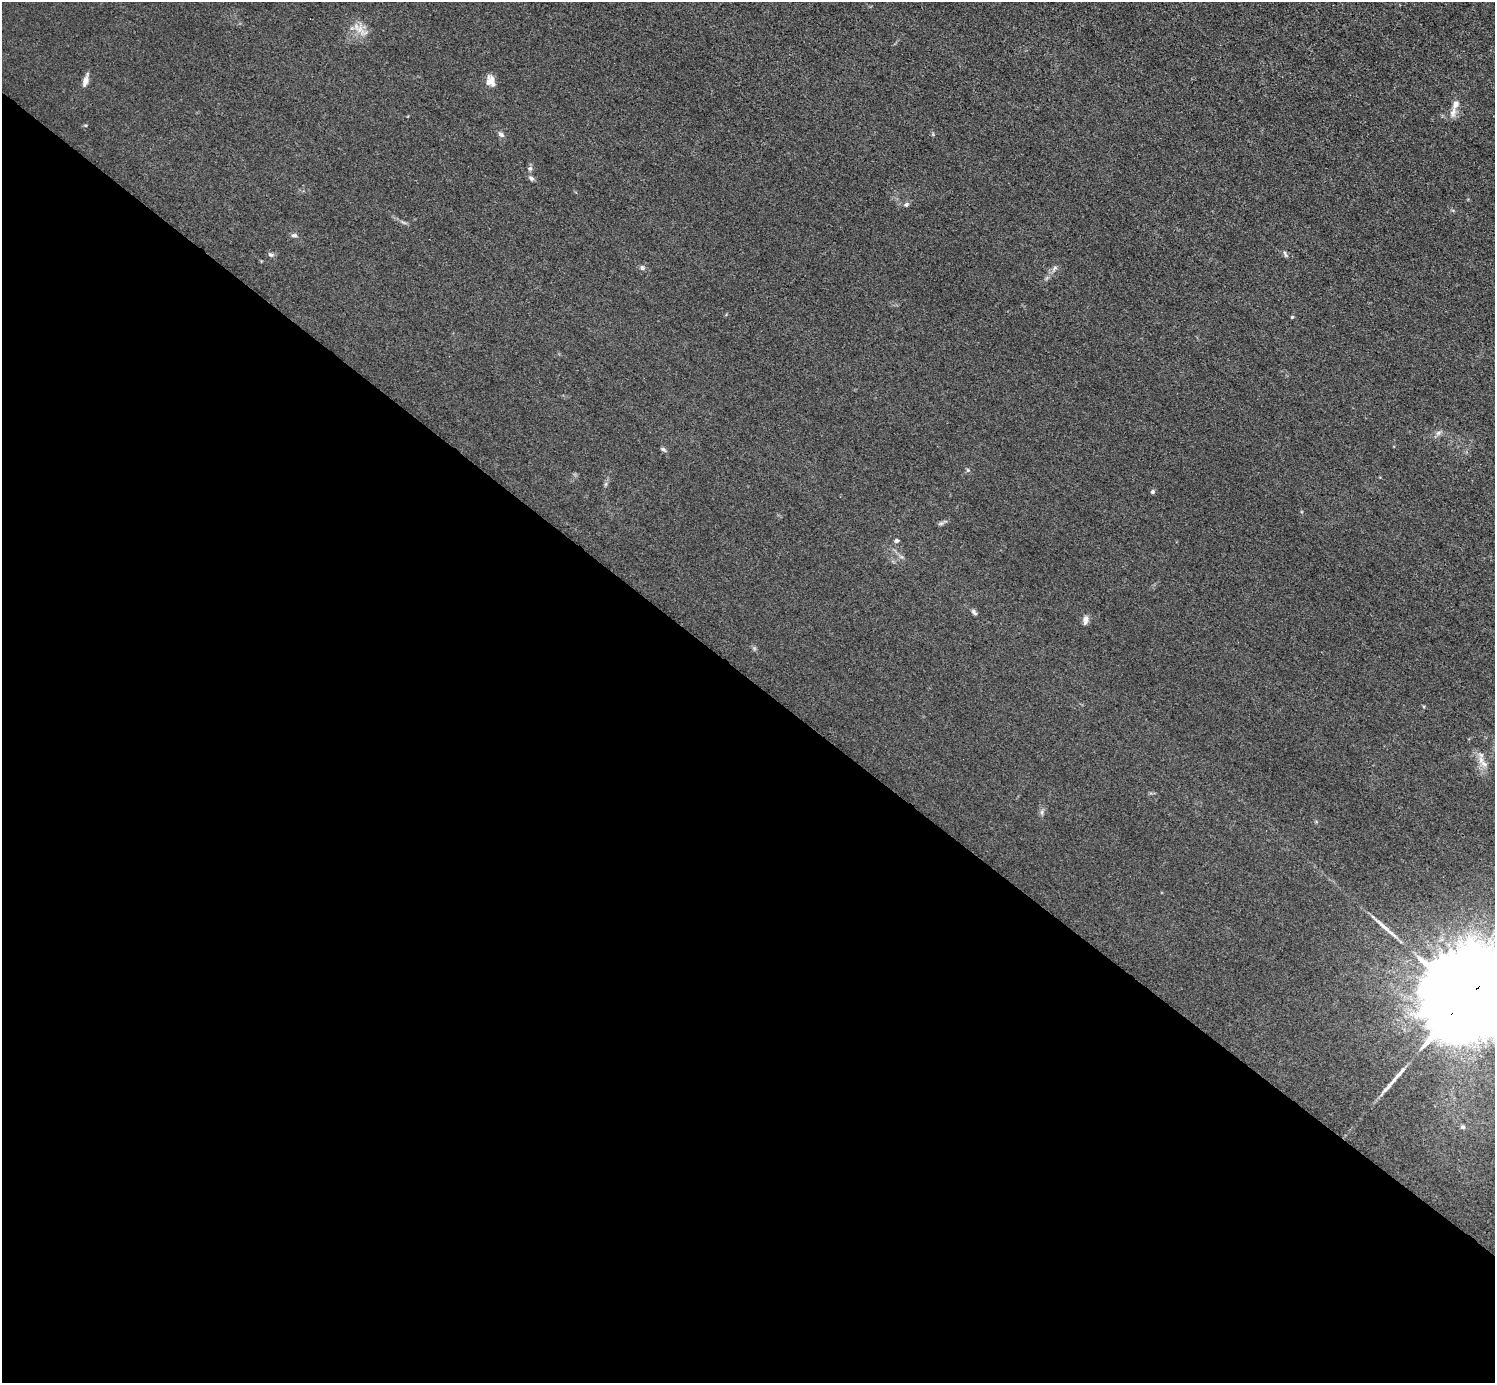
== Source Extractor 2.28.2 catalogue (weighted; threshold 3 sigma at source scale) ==
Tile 14 of 4 x 4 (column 2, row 4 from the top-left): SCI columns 1494-2986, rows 298-1678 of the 5974 x 5976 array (HDU 1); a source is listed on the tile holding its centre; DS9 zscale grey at full resolution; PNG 1497 x 1385 px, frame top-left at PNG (2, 2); no overlay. Shown black and unused: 51% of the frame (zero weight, under 3 of 4 exposures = <1% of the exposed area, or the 3 px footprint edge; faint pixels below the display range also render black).
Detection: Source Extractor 2.28.2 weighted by HDU 2 'WHT'; one run over the whole footprint, this tile lists its part. Background 0.016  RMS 0.0044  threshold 0.0197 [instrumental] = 3 sigma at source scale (4.5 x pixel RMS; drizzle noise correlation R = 1.50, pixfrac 1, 0.05/0.05 arcsec/px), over >= 5 px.
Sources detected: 30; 2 long thin detections or spike segments (spike, bleed or trail) — not listed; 2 inside a brighter listed object's ellipse — not listed separately; the other 26 listed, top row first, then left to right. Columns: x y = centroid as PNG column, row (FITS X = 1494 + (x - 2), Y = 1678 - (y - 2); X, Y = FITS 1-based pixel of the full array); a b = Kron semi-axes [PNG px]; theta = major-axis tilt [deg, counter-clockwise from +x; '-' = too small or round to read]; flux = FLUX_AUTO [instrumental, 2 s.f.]
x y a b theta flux
359 29 28 10 -40 5
85 80 14 5 74 2.8
492 82 19 8 -69 3
1453 112 16 8 77 2.8
501 134 8 6 -25 1.3
530 168 7 6 - 0.99
531 178 7 5 -35 1
906 204 6 5 - 0.84
294 235 9 5 1 1
270 254 8 6 -27 0.94
1285 254 10 4 -65 0.85
642 268 6 6 - 1.2
1055 268 6 6 - 1
1292 317 4 4 - 0.41
1438 433 9 6 28 1.3
663 449 8 5 -35 0.81
968 470 6 5 - 0.63
1152 492 6 5 - 0.86
941 523 7 4 1 0.86
896 541 6 5 - 0.8
974 612 9 5 -50 1
1085 620 12 6 85 2.1
1484 764 11 7 -33 2.6
1042 812 6 6 - 1
1465 999 32 20 44 20000
1463 1127 7 6 - 1.1
Overlapping masked pixels (flux is a lower limit): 1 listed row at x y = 1465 999
Isophote crosses this tile's border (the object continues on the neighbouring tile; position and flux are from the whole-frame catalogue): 1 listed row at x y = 1465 999